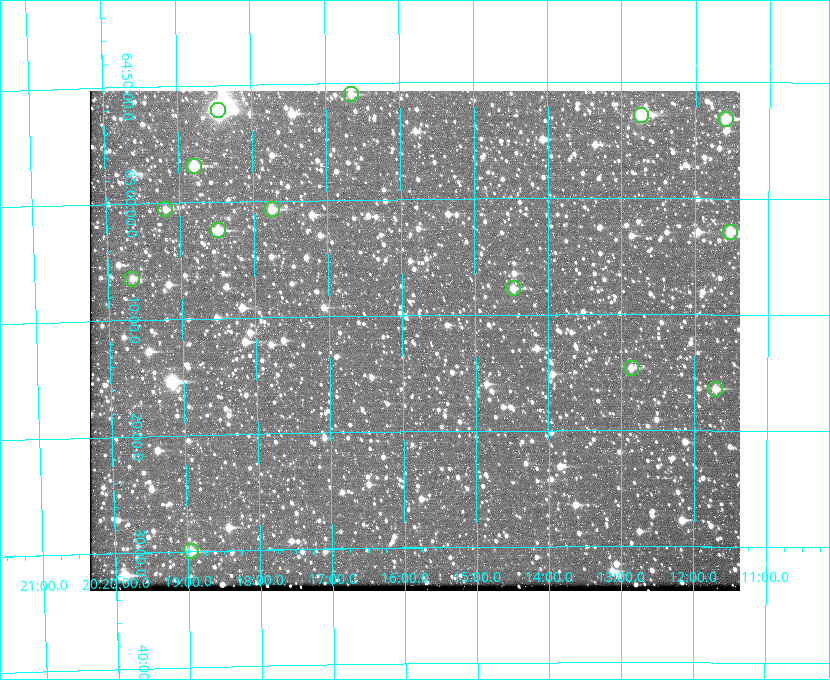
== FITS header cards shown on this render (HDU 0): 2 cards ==
NAXIS1  =                  650 / Width of table row in bytes
NAXIS2  =                  500 / Number of rows in table

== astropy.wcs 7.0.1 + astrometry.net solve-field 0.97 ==
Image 650 x 500 px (HDU 0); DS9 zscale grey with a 90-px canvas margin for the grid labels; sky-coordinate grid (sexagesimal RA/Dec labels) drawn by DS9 from the SOLVED WCS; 14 Tycho-2 reference stars matched to detected sources circled (green)
Header WCS: none
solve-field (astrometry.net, Tycho-2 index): SOLVED blind (the file carries no WCS)
Solved WCS: RA---TAN-SIP/DEC--TAN-SIP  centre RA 20:15:50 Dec +65:12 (303.96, +65.20 deg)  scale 5.16 arcsec/px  FOV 55.9' x 43.0'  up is -179 deg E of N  parity flipped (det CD > 0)
(file carries no celestial WCS; the grid is the blind solution)
Tycho-2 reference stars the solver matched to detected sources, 14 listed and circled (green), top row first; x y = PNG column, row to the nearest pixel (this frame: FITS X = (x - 90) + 1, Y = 500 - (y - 91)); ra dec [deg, ICRS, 3 dp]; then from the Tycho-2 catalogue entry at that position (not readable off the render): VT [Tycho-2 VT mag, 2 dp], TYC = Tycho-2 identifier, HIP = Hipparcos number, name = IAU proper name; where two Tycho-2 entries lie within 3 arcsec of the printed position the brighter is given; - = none
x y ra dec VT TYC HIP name
351 94 304.164 +64.849 10.65 4240-315-1 - -
218 110 304.612 +64.868 7.89 4241-1703-1 100101 -
641 115 303.184 +64.880 9.02 4240-488-1 - -
726 119 302.897 +64.886 9.40 4240-717-1 - -
194 166 304.698 +64.948 10.27 4241-1684-1 - -
165 209 304.798 +65.009 11.15 4241-1628-1 - -
272 209 304.437 +65.012 10.41 4241-1775-1 - -
218 230 304.620 +65.041 10.25 4241-1573-1 - -
730 232 302.882 +65.048 10.25 4240-98-1 - -
132 279 304.916 +65.107 11.17 4241-1518-1 - -
513 288 303.620 +65.129 11.18 4240-34-1 - -
631 368 303.217 +65.244 11.17 4240-236-1 - -
715 389 302.928 +65.273 10.74 4240-760-1 - -
191 551 304.739 +65.499 10.16 4241-1715-1 - -